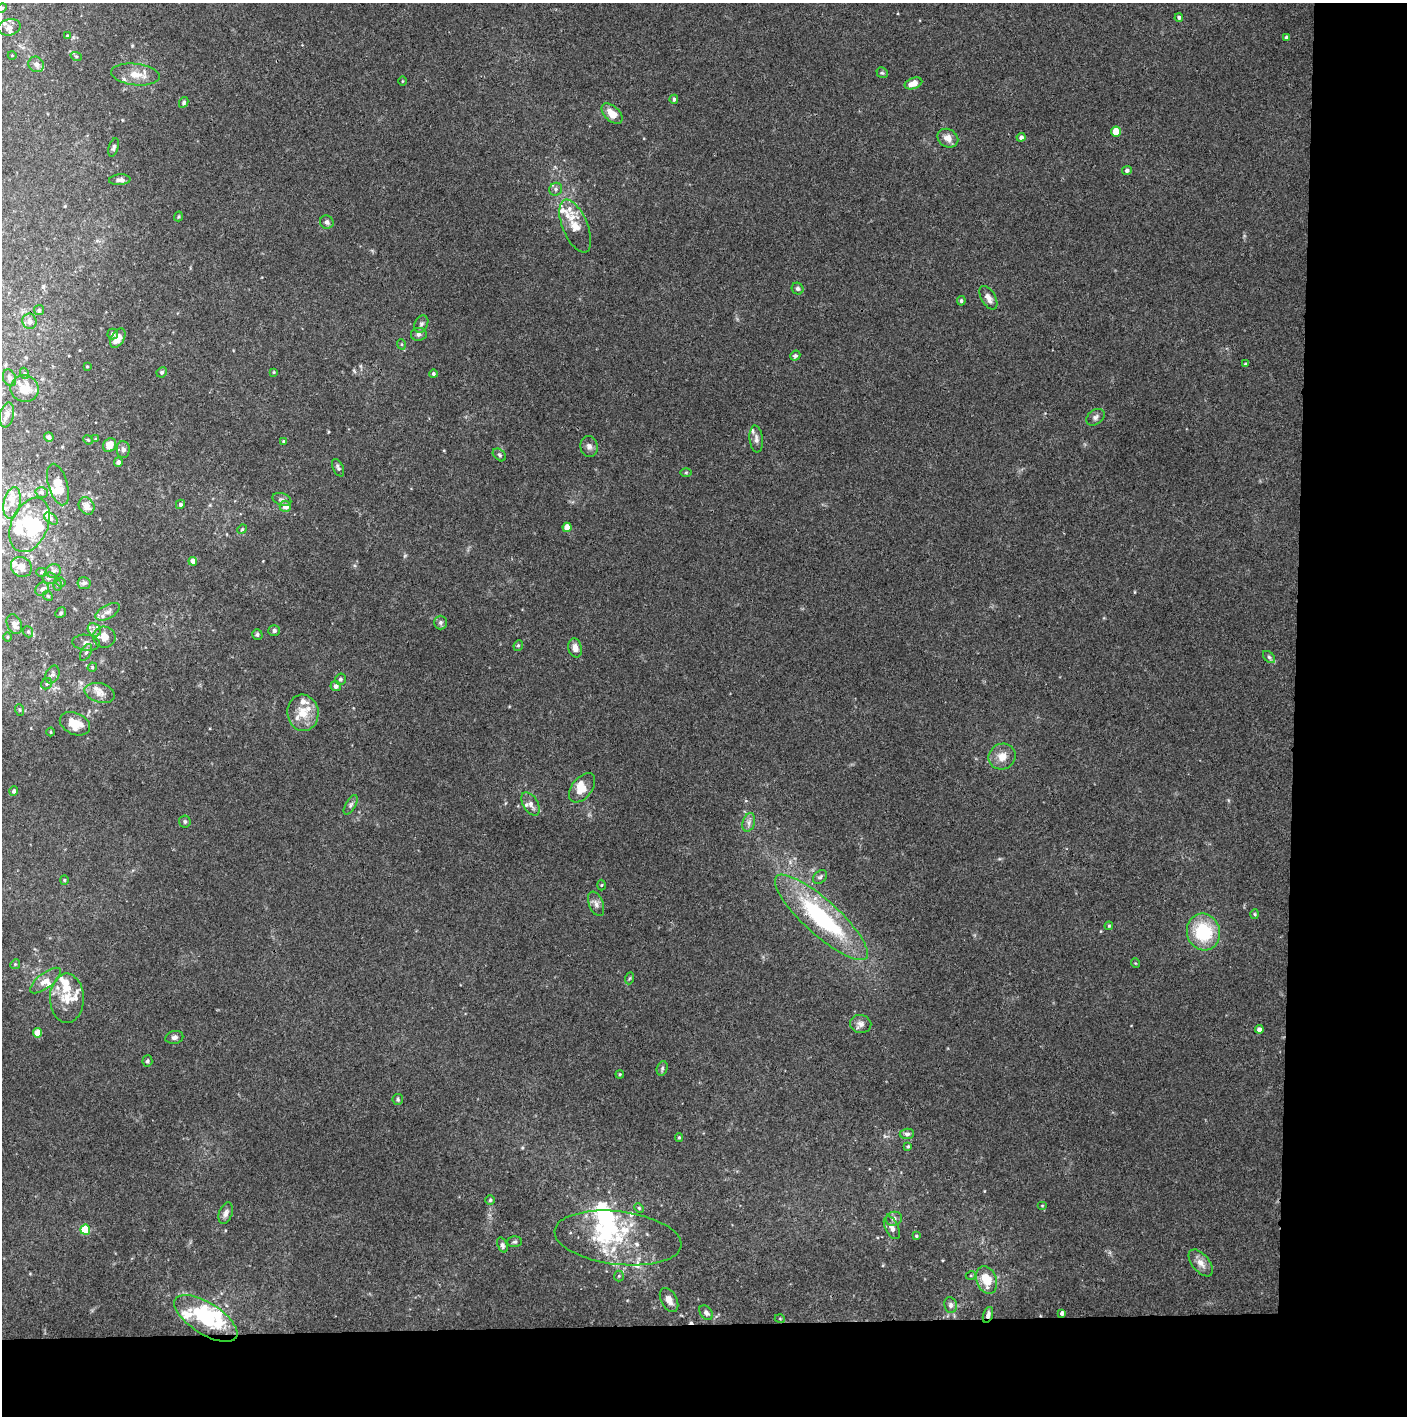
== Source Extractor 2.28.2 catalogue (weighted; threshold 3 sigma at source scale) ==
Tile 9 of 3 x 3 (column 3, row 3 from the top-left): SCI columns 2813-4217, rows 1-1414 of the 4222 x 4244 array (HDU 1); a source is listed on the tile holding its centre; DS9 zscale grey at full resolution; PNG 1409 x 1418 px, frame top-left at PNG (2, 3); each listed source drawn as its Kron ellipse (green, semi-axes under 4 px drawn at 4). Shown black and unused: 14% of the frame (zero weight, under 3 of 4 exposures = <1% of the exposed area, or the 3 px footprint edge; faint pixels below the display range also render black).
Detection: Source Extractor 2.28.2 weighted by HDU 2 'WHT'; one run over the whole footprint, this tile lists its part. Background 0.0332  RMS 0.0045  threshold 0.02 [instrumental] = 3 sigma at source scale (4.5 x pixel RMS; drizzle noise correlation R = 1.50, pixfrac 1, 0.05/0.05 arcsec/px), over >= 5 px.
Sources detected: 198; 7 inside a brighter object's white glare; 1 cosmic-ray / hot-pixel residue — neither listed nor drawn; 33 inside a brighter listed object's ellipse — not listed separately; the other 157 listed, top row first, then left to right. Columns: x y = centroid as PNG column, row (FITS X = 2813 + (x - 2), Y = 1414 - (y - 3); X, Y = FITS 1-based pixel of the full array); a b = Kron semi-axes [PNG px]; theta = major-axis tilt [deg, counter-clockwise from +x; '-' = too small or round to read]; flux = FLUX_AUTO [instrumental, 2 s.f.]
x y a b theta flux
2 8 5 4 - 0.65
1179 17 4 3 - 0.84
9 27 11 8 13 2.2
67 36 3 3 - 0.52
1287 37 4 4 - 1.1
12 55 4 3 - 0.33
76 56 6 3 -19 0.54
36 64 8 7 - 2.4
882 73 6 5 - 0.66
135 74 24 10 -6 7.1
402 81 5 3 - 0.42
913 83 9 5 19 4.6
674 99 4 4 - 0.91
184 102 6 4 60 0.91
612 114 12 7 -42 5.4
1116 131 5 5 - 8.9
1021 137 4 4 - 1.4
948 138 11 8 -32 3.7
114 147 9 5 74 1
1127 170 5 4 - 1
120 180 11 5 4 1.7
556 189 7 6 - 1.3
178 216 5 3 - 0.5
327 222 7 6 - 1.6
575 226 28 12 -67 7.9
798 289 6 5 - 0.96
988 298 13 7 -59 3
961 301 5 4 - 0.73
39 310 5 5 - 0.65
30 321 8 7 - 2
421 324 9 6 62 1.4
113 334 5 5 - 1.2
419 334 8 6 8 1.5
118 338 10 6 61 4.4
401 344 5 3 - 0.53
795 356 5 4 - 0.92
1245 364 3 3 - 0.43
87 366 3 2 - 0.35
162 372 5 5 - 0.84
274 372 4 4 - 0.4
24 373 5 3 - 0.52
433 374 4 4 - 0.8
10 378 9 6 -67 1.6
25 389 14 13 - 7.9
7 415 12 7 79 2.1
1095 417 10 7 35 1.7
49 437 5 4 - 1.2
95 439 4 4 - 0.43
756 439 13 6 -84 2.1
88 440 5 4 - 0.49
283 441 4 3 - 0.49
110 445 7 6 - 5.3
589 446 10 8 -80 2
123 449 8 6 -88 1.6
499 455 7 5 -41 0.97
118 462 4 4 - 1.7
338 468 9 5 -65 1.1
686 473 6 4 1 0.62
58 485 21 9 -74 5.8
42 492 6 5 - 0.96
282 499 9 6 -19 1.4
12 503 16 8 78 4.3
180 504 5 4 - 0.98
86 506 9 7 -59 3.9
285 506 6 5 - 3.4
51 519 8 5 -36 1.1
30 525 28 18 66 14
567 527 4 4 - 7.2
242 529 5 4 - 0.55
193 561 4 4 - 3.1
21 567 11 9 -36 3.8
53 571 7 7 - 1.5
41 572 5 4 - 0.58
49 578 7 6 - 1.3
61 582 5 4 - 0.51
84 583 6 6 - 1.6
57 585 5 3 - 0.54
42 589 7 6 - 1.7
48 596 5 4 - 0.56
108 612 13 6 29 2.2
61 613 6 5 - 0.74
440 623 7 6 - 1.1
14 624 10 7 -65 3.2
94 630 7 6 - 1.5
274 631 5 5 - 1.1
28 632 6 4 -68 0.74
257 634 5 5 - 0.9
7 637 4 3 - 0.42
104 637 11 10 - 5.6
86 643 14 8 -6 2.3
518 645 5 4 - 0.67
575 648 10 6 -78 3.2
86 652 9 5 63 1.2
1269 657 7 4 -45 1
92 667 5 4 - 0.57
53 674 9 6 65 1.4
340 679 6 5 - 1.1
47 684 6 5 - 0.8
336 686 5 5 - 1.4
100 693 15 9 -16 3.8
20 710 6 3 -71 0.54
303 713 18 15 -83 9
75 724 16 10 -24 8.9
50 732 4 3 - 0.42
1002 757 14 12 29 5.1
582 788 17 10 52 6.3
14 791 5 4 - 1.1
530 804 13 7 -57 2.5
351 805 11 5 61 1.3
185 822 6 5 - 0.97
749 822 9 6 72 1.8
820 877 8 6 41 1.1
64 880 4 4 - 0.52
601 885 5 3 - 0.45
596 904 13 7 -68 2.2
1255 914 5 3 - 0.51
821 917 61 17 -42 57
1109 926 4 3 - 0.52
1203 932 18 16 -76 25
1135 963 5 3 - 0.38
15 964 5 4 - 0.55
630 978 6 4 70 0.6
46 981 18 7 37 3.7
67 998 25 17 -89 9.7
861 1024 10 9 - 2.4
1259 1029 4 4 - 2.3
37 1033 4 4 - 7.6
174 1037 9 6 12 1.6
147 1061 5 5 - 0.81
662 1068 7 5 71 0.93
620 1074 4 3 - 0.38
398 1099 6 5 - 0.76
907 1134 7 5 7 1.2
679 1137 4 4 - 0.52
908 1146 4 3 - 0.5
490 1200 4 4 - 0.62
1042 1206 5 3 - 0.37
639 1208 5 4 - 0.56
226 1213 11 6 69 2
894 1219 8 7 - 1.5
892 1228 12 6 -63 2.5
85 1230 5 5 - 23
916 1236 4 3 - 0.47
618 1238 64 26 -7 34
515 1242 7 5 2 0.92
502 1245 8 5 -69 1.1
1201 1263 16 8 -50 3.7
971 1275 5 3 - 0.45
619 1276 5 5 - 0.61
987 1280 14 9 -70 9.8
669 1300 13 8 -61 3.1
950 1305 8 6 -81 1.4
706 1313 8 5 -49 1.6
1062 1313 4 4 - 1.5
988 1315 8 5 72 1.8
206 1318 36 15 -32 36
780 1319 5 3 - 0.4
Overlapping masked pixels (flux is a lower limit): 1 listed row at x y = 988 1315
Isophote crosses this tile's border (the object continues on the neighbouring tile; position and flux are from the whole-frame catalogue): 1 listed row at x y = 2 8